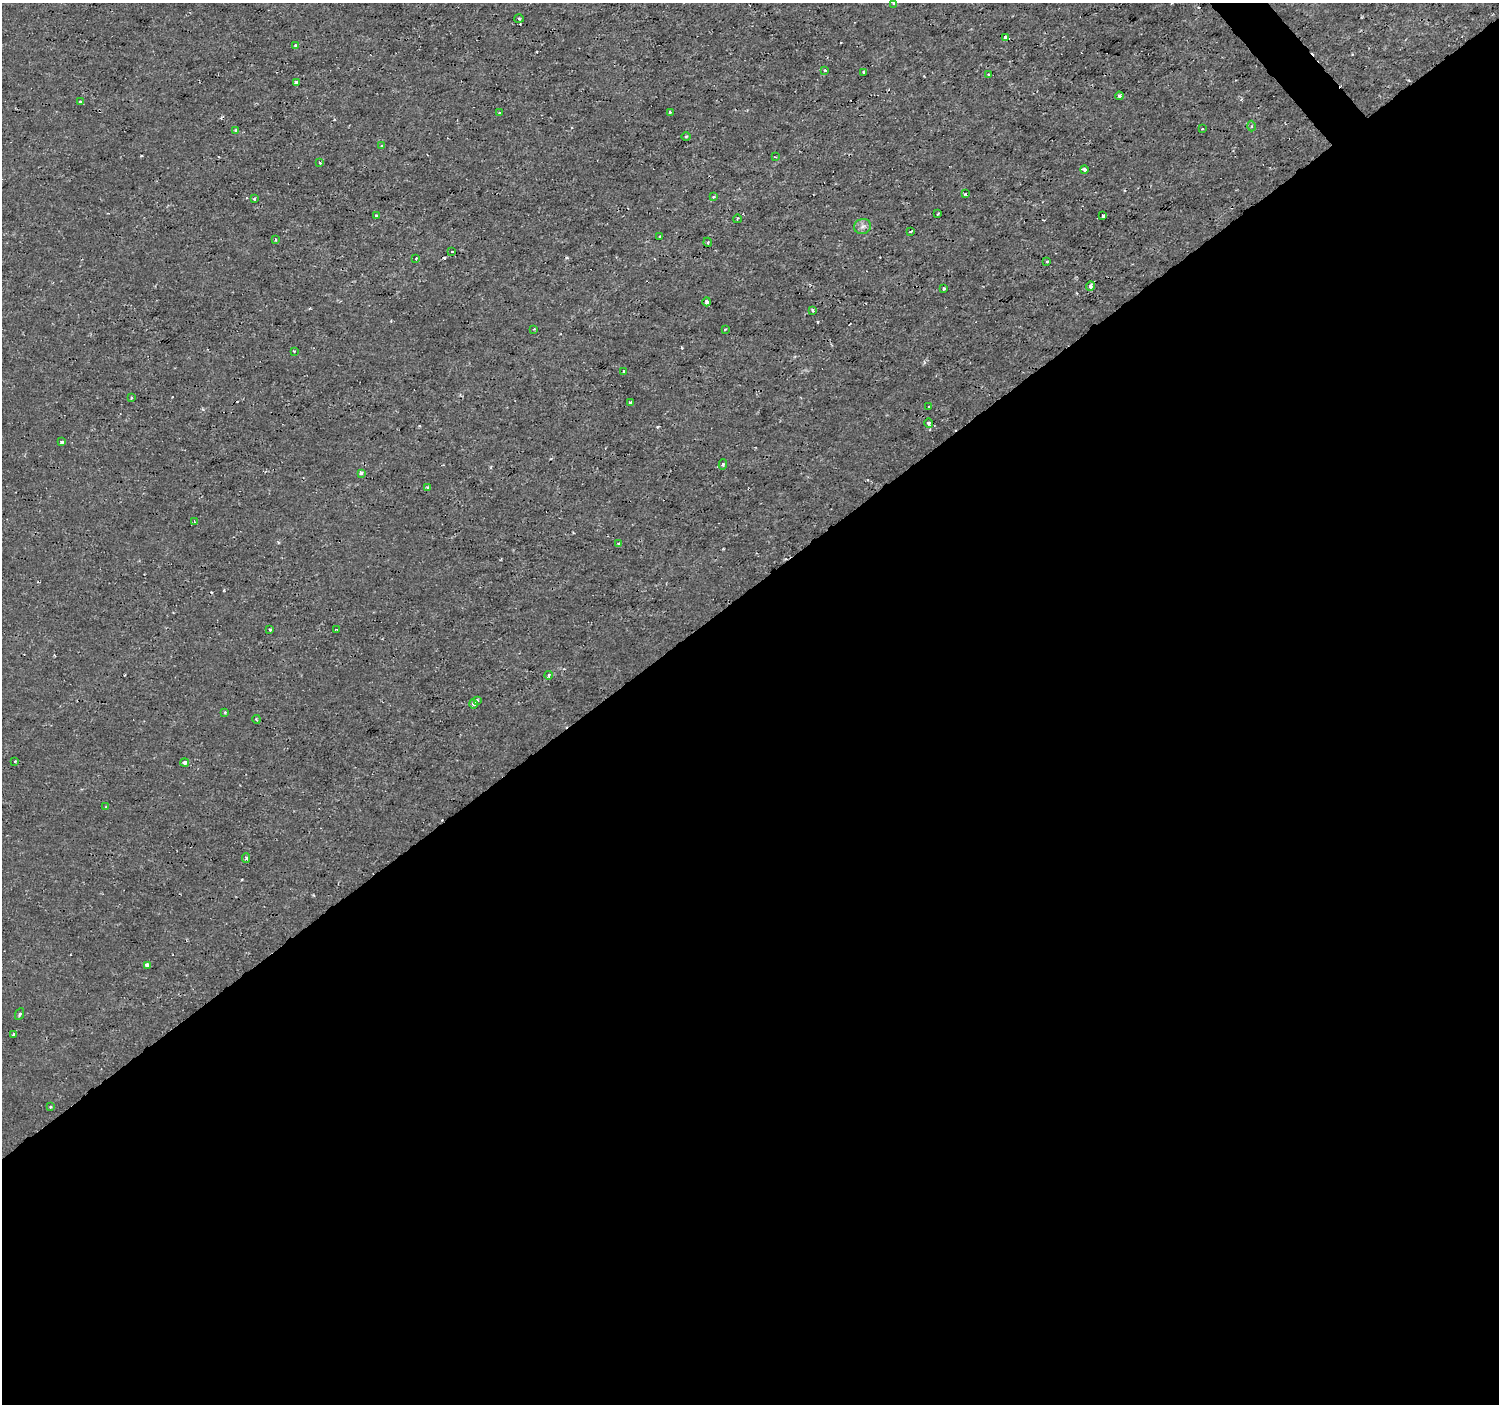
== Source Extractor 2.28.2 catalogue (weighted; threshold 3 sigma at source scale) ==
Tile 15 of 4 x 4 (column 3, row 4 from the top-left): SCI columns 2996-4492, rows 139-1540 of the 5994 x 5944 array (HDU 1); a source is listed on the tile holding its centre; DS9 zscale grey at full resolution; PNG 1501 x 1406 px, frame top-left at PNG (2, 3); each listed source drawn as its Kron ellipse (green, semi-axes under 4 px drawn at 4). Shown black and unused: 59% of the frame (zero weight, under 2 of 3 exposures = <1% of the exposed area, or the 3 px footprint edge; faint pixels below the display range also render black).
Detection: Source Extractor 2.28.2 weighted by HDU 2 'WHT'; one run over the whole footprint, this tile lists its part. Background 3.31e-04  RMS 0.0011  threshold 0.00499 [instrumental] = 3 sigma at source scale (4.5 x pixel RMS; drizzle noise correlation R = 1.50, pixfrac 1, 0.0396/0.0396 arcsec/px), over >= 5 px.
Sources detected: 77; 9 cosmic-ray / hot-pixel residue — neither listed nor drawn; the other 68 listed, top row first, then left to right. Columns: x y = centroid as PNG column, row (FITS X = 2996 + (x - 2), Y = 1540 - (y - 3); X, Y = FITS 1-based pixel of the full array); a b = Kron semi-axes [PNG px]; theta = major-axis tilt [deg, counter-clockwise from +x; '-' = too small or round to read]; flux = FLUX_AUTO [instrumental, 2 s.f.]
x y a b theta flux
893 3 4 3 - 0.2
519 19 5 3 - 0.12
1005 37 3 3 - 0.4
296 45 3 3 - 0.65
825 70 3 3 - 0.22
863 72 3 3 - 0.17
989 75 3 3 - 0.64
296 82 4 3 - 0.54
1119 96 4 3 - 0.29
80 102 3 3 - 0.16
670 112 3 3 - 0.18
499 113 3 3 - 0.093
1251 126 5 3 - 0.12
1202 129 3 3 - 0.18
236 130 3 3 - 0.19
686 137 5 3 - 0.11
382 146 3 3 - 0.17
775 157 3 2 - 0.12
320 163 4 3 - 0.11
1084 169 4 3 - 0.53
965 194 3 3 - 0.23
714 197 4 3 - 0.16
254 198 3 3 - 0.47
938 213 3 2 - 0.097
376 216 3 3 - 0.21
1103 216 4 3 - 0.25
737 219 4 2 - 0.097
862 226 8 7 - 0.42
911 231 3 2 - 0.09
660 237 3 3 - 0.25
276 240 3 2 - 0.15
708 242 4 4 - 0.18
452 252 3 2 - 0.13
416 259 3 2 - 0.24
1047 261 3 3 - 0.22
1090 286 5 4 - 0.48
944 288 4 3 - 0.21
707 302 4 3 - 0.46
813 311 3 2 - 0.24
534 329 4 2 - 0.094
725 329 3 2 - 0.12
294 351 4 4 - 0.14
624 371 3 3 - 0.2
131 398 4 3 - 0.13
630 403 3 3 - 0.51
929 407 3 3 - 0.27
929 423 5 4 - 0.19
62 442 3 3 - 0.19
723 464 5 4 - 0.18
361 473 4 3 - 0.49
428 487 3 3 - 0.27
194 522 3 3 - 0.13
618 544 4 3 - 0.17
270 629 3 3 - 0.17
337 629 2 2 - 0.09
548 675 4 4 - 0.31
477 700 4 3 - 0.39
474 704 4 3 - 0.41
225 712 4 4 - 0.11
256 719 4 3 - 0.13
15 761 3 3 - 0.13
185 763 4 4 - 0.53
106 806 4 2 - 0.081
246 858 5 4 - 0.19
147 965 4 3 - 1
20 1014 6 3 65 0.17
13 1035 3 3 - 0.24
51 1107 3 3 - 0.14
Isophote crosses this tile's border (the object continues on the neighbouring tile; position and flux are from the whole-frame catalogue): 1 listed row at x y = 893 3